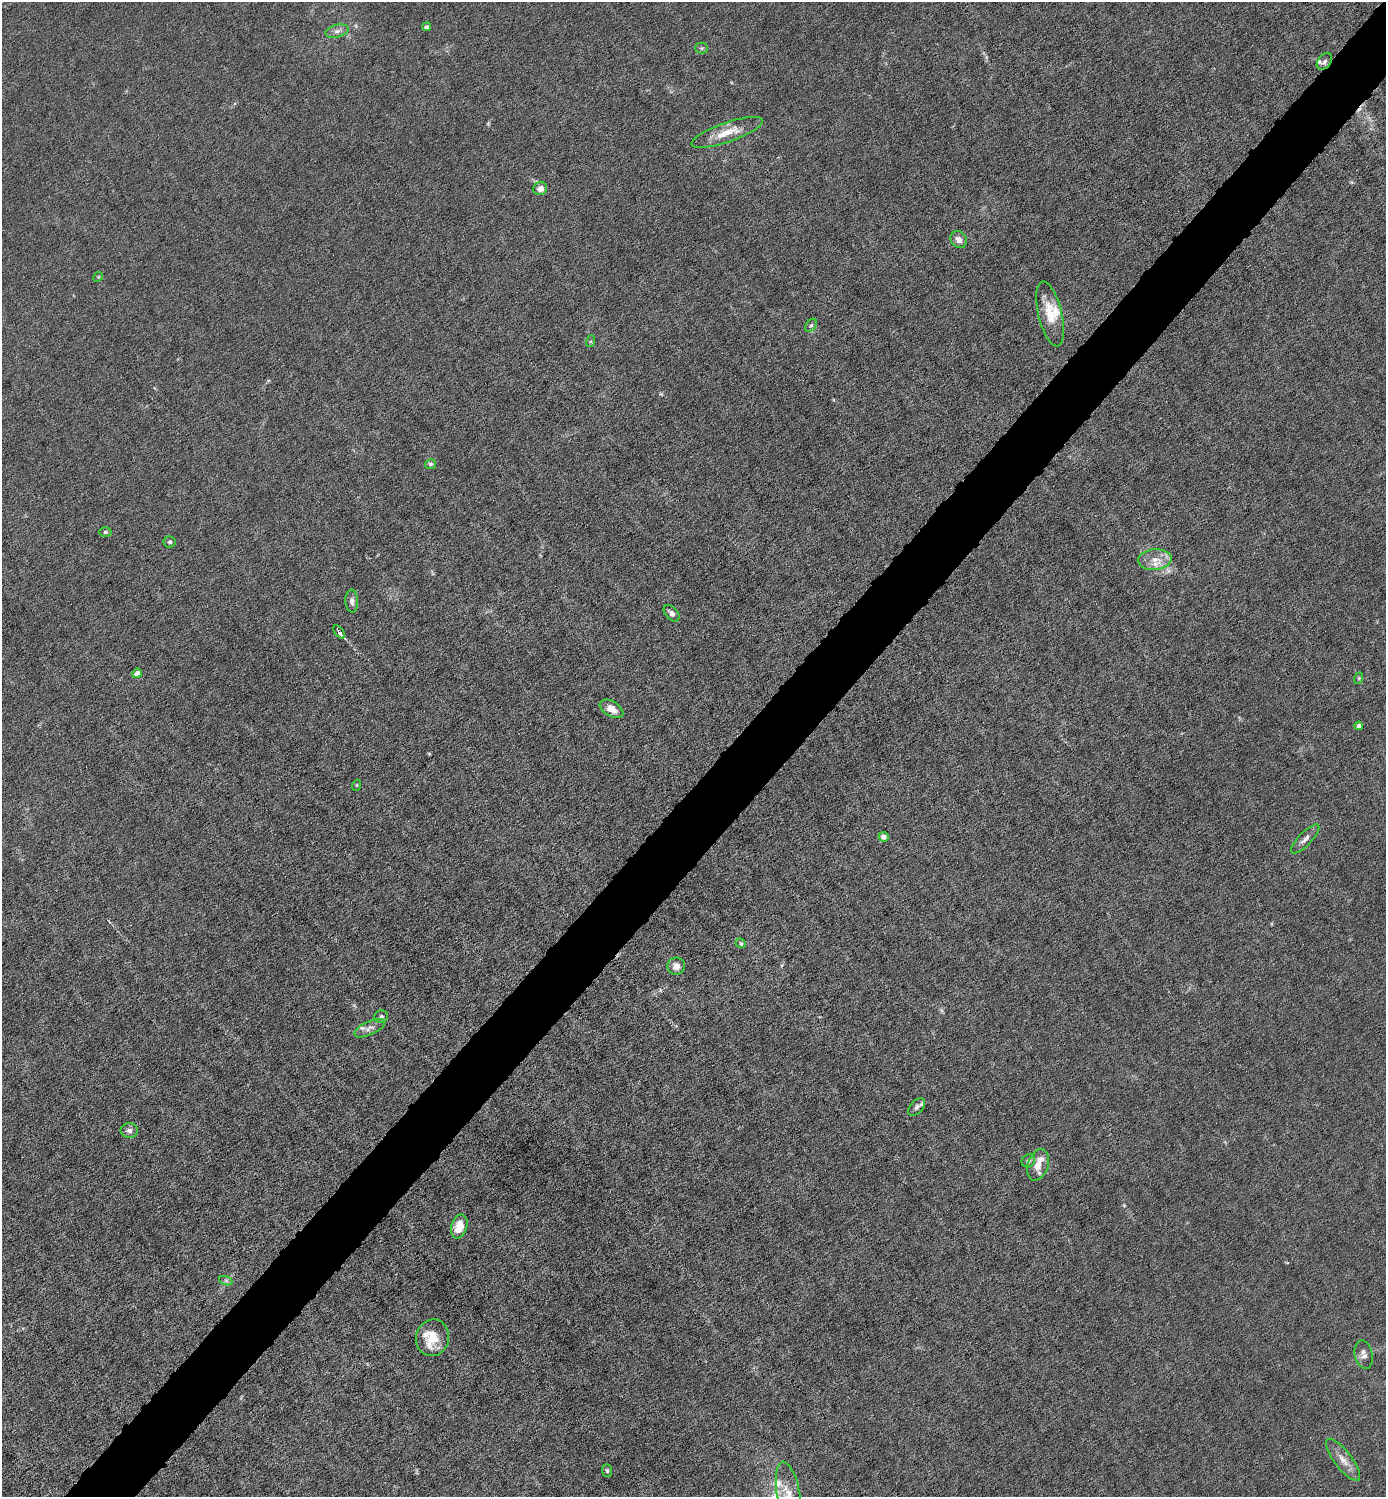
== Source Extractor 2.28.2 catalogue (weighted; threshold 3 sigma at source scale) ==
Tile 7 of 4 x 4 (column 3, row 2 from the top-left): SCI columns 2919-4302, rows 2991-4485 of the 5980 x 5980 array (HDU 1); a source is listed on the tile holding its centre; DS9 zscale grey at full resolution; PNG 1388 x 1499 px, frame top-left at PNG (2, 2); each listed source drawn as its Kron ellipse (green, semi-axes under 4 px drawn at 4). Shown black and unused: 5% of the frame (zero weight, under 6 of 12 exposures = <1% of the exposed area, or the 3 px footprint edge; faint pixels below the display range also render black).
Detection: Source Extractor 2.28.2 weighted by HDU 2 'WHT'; one run over the whole footprint, this tile lists its part. Background 0.0152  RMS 0.0031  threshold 0.0127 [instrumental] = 3 sigma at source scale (4.09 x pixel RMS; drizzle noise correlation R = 1.36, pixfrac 0.8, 0.05/0.05 arcsec/px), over >= 5 px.
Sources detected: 49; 1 cosmic-ray / hot-pixel residue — neither listed nor drawn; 8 inside a brighter listed object's ellipse — not listed separately; the other 40 listed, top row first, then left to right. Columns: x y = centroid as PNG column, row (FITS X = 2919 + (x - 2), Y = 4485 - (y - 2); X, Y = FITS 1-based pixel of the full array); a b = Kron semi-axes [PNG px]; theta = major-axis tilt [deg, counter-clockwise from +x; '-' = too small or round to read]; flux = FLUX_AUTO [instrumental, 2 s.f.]
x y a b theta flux
427 27 4 4 - 0.72
337 31 12 6 14 1.3
702 48 6 5 - 0.51
1324 62 9 6 53 0.83
727 132 37 9 19 5.8
540 189 7 6 - 1.9
959 239 9 7 -44 1.6
98 277 5 4 - 0.31
1050 314 33 11 -77 6.2
811 325 7 5 53 0.66
591 341 6 4 71 0.38
430 464 6 5 - 0.55
105 532 6 5 - 0.56
170 542 6 5 - 0.7
1155 560 17 10 5 3.2
352 601 11 6 -88 1.2
672 613 9 6 -48 1.1
339 632 8 3 -55 3.5
137 673 5 4 - 2.7
1359 678 6 3 72 0.34
611 709 13 7 -31 3
1359 726 4 4 - 1.2
357 785 5 3 - 0.28
884 837 5 5 - 1.8
1305 839 19 6 46 1.6
741 943 5 4 - 0.39
676 966 8 8 - 1.7
381 1017 7 6 - 0.72
370 1028 16 6 25 1.5
917 1107 10 6 46 1
129 1130 9 7 1 1.2
1028 1161 7 6 - 0.75
1038 1165 16 10 71 3.4
459 1226 12 8 73 5
226 1281 7 4 -19 0.53
432 1338 18 16 77 5.7
1364 1355 14 9 -78 1.7
1343 1460 26 8 -53 3.2
607 1471 6 5 - 0.51
789 1495 34 11 -80 5.4
Overlapping masked pixels (flux is a lower limit): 1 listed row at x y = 1324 62
Isophote crosses this tile's border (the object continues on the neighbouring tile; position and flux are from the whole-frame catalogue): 1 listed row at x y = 789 1495